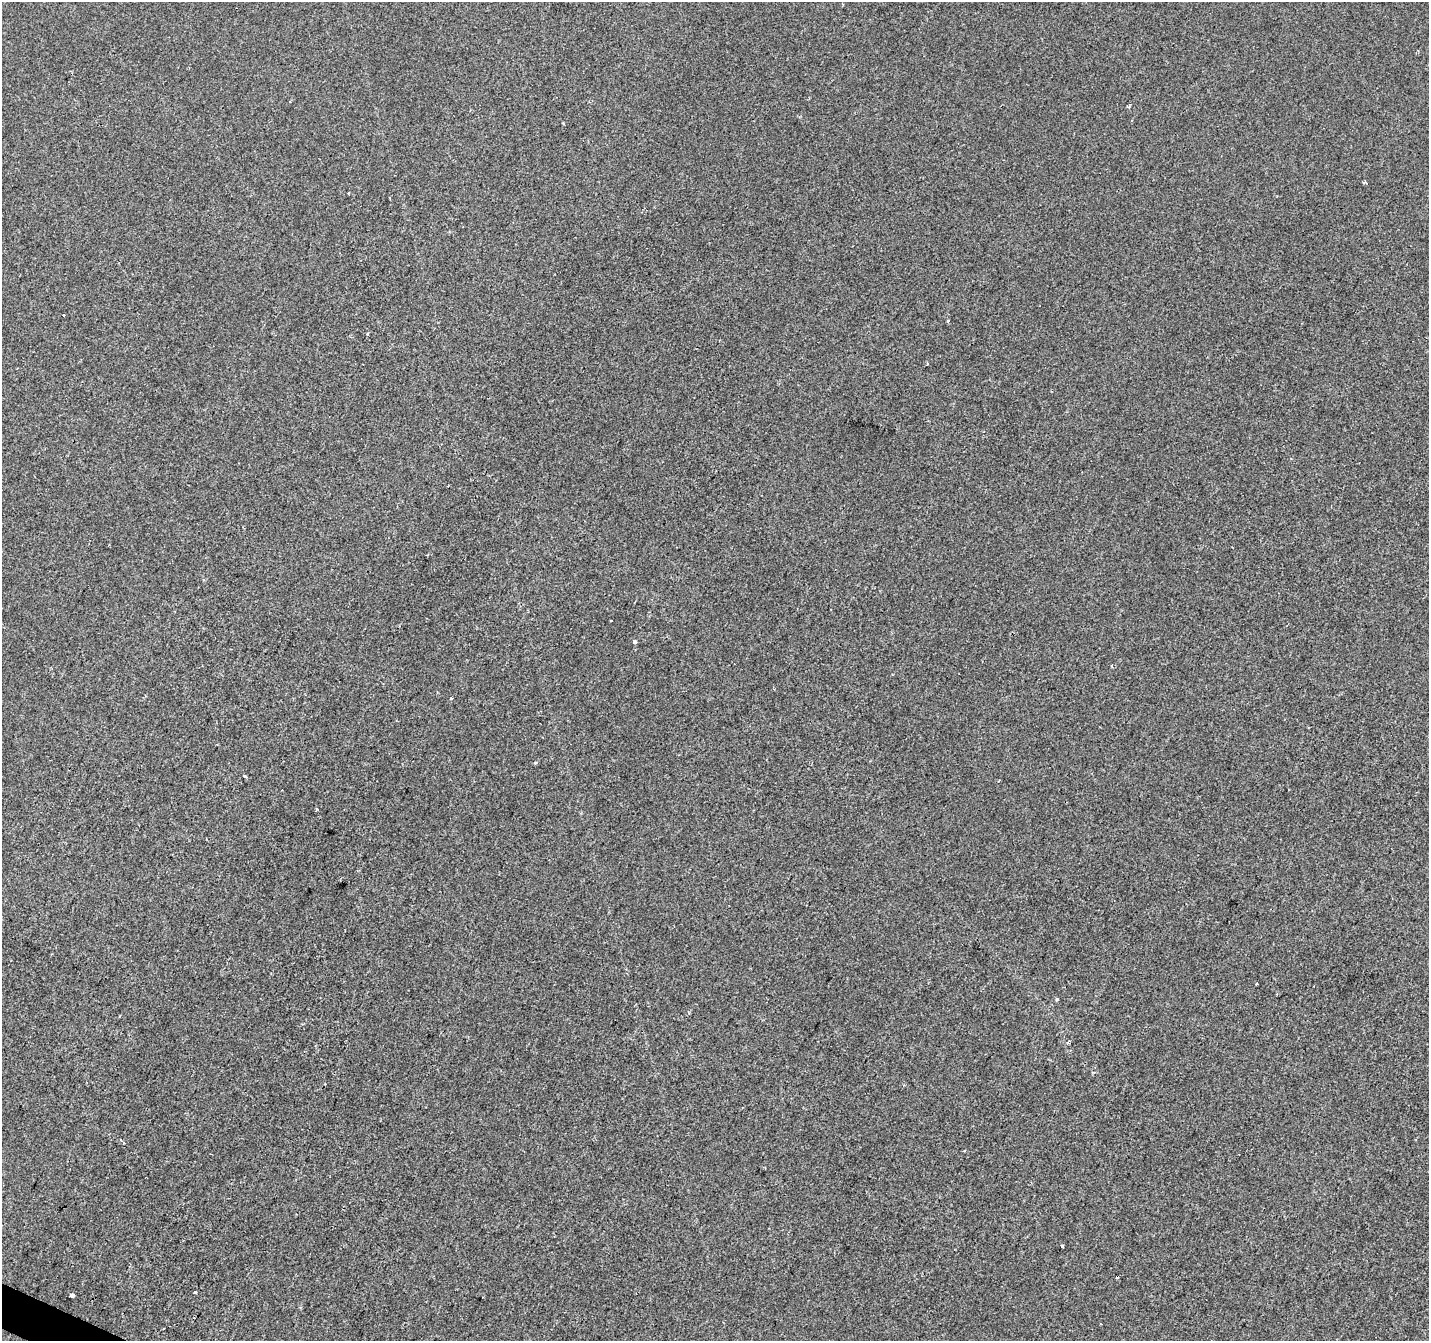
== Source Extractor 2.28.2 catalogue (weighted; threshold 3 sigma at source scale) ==
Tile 7 of 4 x 4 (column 3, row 2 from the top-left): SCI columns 2855-4281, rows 2878-4216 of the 5715 x 5821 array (HDU 1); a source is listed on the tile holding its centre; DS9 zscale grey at full resolution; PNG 1431 x 1343 px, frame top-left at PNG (2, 2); no overlay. Shown black and unused: <1% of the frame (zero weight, under 2 of 3 exposures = <1% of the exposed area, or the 3 px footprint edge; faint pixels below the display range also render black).
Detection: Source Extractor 2.28.2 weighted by HDU 2 'WHT'; one run over the whole footprint, this tile lists its part. Background -3.36e-04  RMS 0.0042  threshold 0.0188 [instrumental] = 3 sigma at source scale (4.5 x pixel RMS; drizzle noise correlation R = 1.50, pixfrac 1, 0.0396/0.0396 arcsec/px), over >= 5 px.
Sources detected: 19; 2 cosmic-ray / hot-pixel residue — not listed; the other 17 listed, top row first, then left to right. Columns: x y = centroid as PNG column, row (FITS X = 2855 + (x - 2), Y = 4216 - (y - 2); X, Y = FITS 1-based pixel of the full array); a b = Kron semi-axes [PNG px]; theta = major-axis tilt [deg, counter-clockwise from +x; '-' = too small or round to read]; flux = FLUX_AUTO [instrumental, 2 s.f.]
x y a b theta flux
290 101 3 3 - 0.4
1365 182 5 3 - 0.46
348 193 3 2 - 0.57
64 315 3 3 - 1.3
927 364 3 3 - 0.43
610 621 3 3 - 1
635 642 4 3 - 1.9
451 698 3 3 - 1.4
536 763 5 3 - 0.44
245 777 4 3 - 2.1
1257 983 3 3 - 1.6
1057 999 4 4 - 0.73
1068 1042 5 4 - 0.57
123 1142 8 2 -42 0.72
1062 1246 3 3 - 1.3
195 1292 3 3 - 2.1
71 1295 4 4 - 4.3
Unlisted compact peaks at least as high as the median listed source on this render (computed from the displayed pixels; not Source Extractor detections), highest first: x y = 317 809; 948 321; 563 123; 367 334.